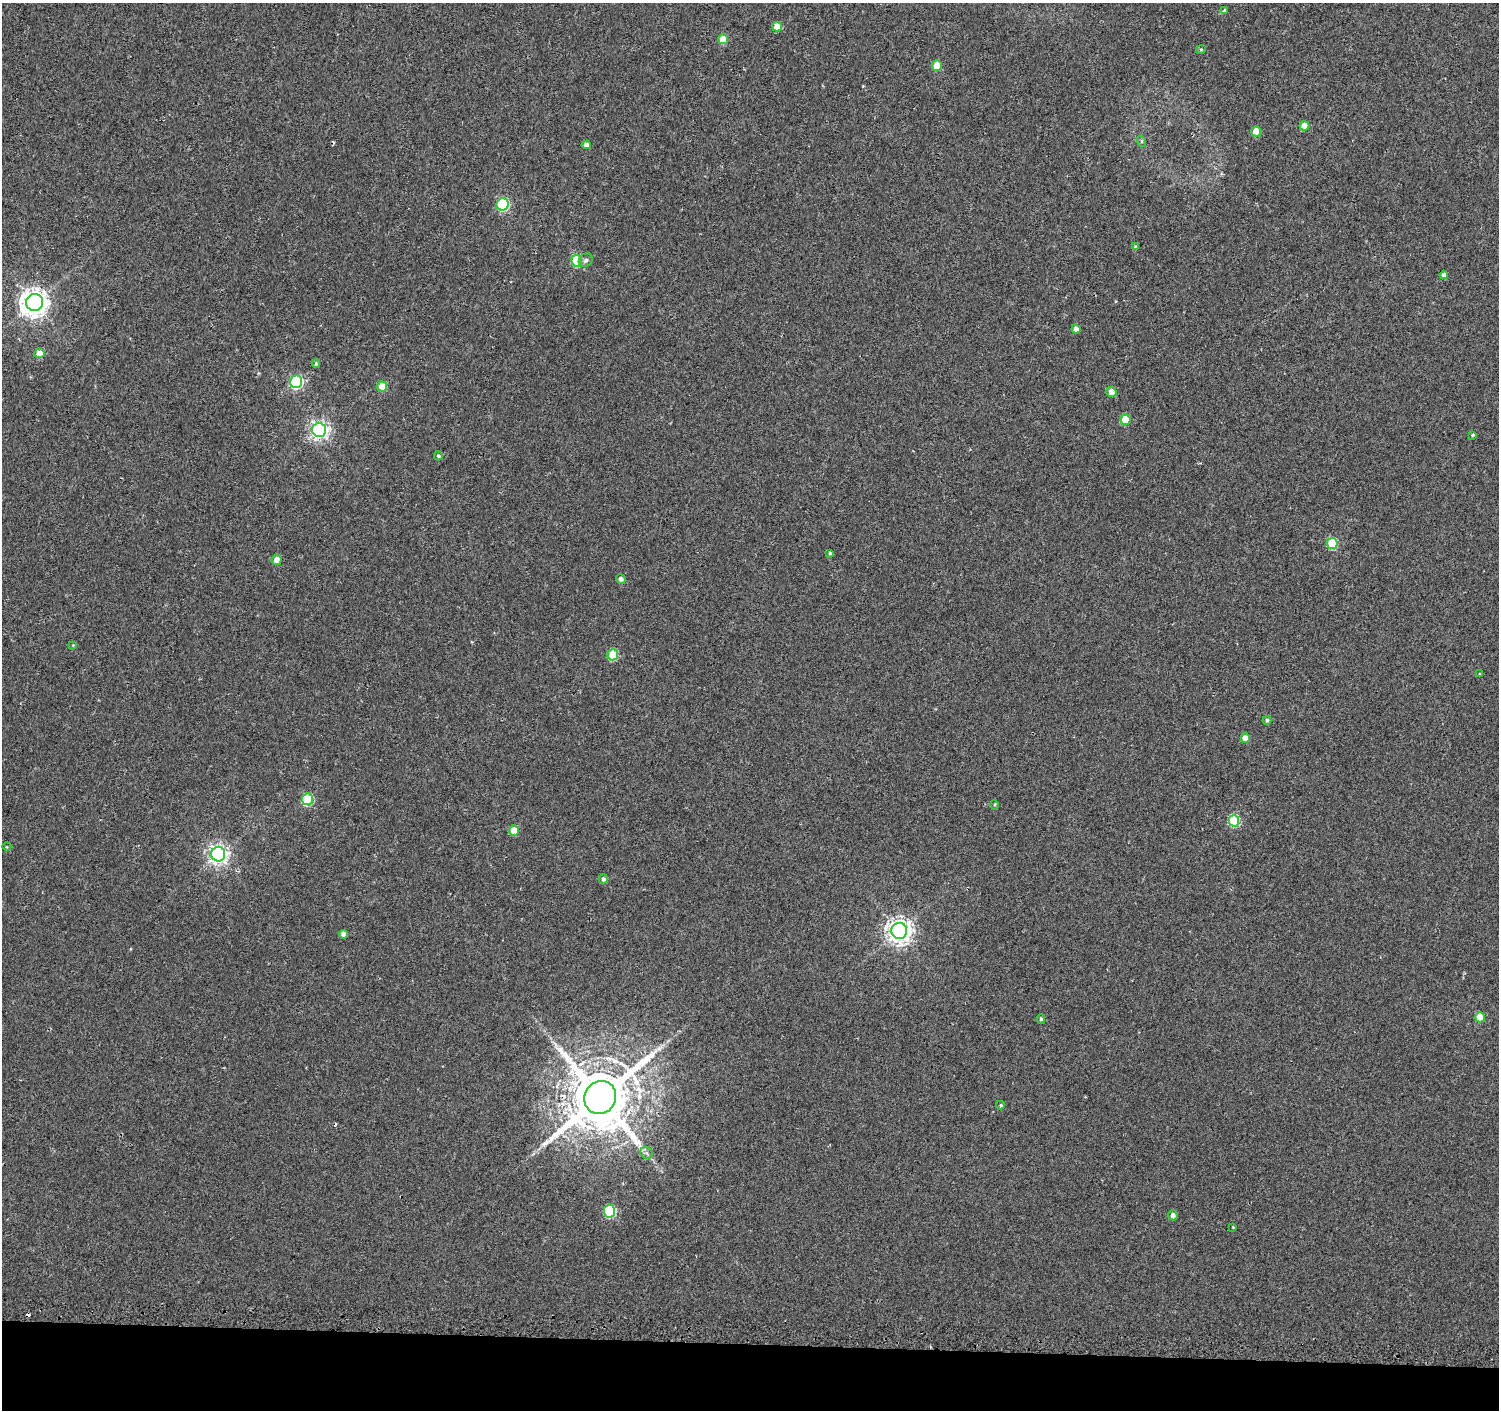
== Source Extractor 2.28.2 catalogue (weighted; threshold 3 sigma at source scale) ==
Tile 8 of 3 x 3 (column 2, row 3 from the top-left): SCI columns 1522-3018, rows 256-1663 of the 4549 x 4788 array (HDU 1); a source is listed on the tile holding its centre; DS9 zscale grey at full resolution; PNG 1501 x 1412 px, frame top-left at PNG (2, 3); each listed source drawn as its Kron ellipse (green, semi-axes under 4 px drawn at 4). Shown black and unused: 5% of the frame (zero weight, under 2 of 3 exposures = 3% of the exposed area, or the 3 px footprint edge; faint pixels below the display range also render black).
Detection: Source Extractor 2.28.2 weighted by HDU 2 'WHT'; one run over the whole footprint, this tile lists its part. Background 0.0015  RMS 0.0032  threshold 0.0144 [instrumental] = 3 sigma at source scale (4.5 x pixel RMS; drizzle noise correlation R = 1.50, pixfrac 1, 0.0396/0.0396 arcsec/px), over >= 5 px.
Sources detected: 54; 3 cosmic-ray / hot-pixel residue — neither listed nor drawn; the other 51 listed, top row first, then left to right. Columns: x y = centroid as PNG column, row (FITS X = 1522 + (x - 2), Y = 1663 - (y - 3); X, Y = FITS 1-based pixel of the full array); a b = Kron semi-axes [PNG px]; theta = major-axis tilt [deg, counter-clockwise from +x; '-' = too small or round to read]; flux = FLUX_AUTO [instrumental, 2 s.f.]
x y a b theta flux
1224 11 4 4 - 1.5
777 26 5 5 - 4.2
723 39 5 5 - 5.9
1201 49 5 4 - 0.39
937 65 5 5 - 5
1304 126 5 4 - 4.7
1256 131 5 5 - 6.2
1141 141 5 3 - 0.43
586 145 4 4 - 1.8
503 204 6 6 - 36
1136 247 4 4 - 0.82
586 260 7 6 - 1
577 261 6 5 - 19
1444 275 4 4 - 1.4
34 302 8 8 - 350
1076 329 4 4 - 1.5
39 353 5 5 - 5
316 364 4 3 - 0.53
296 382 6 6 - 44
382 386 5 5 - 8.9
1111 392 5 5 - 2.4
1126 420 5 5 - 10
319 430 7 7 - 120
1473 435 4 3 - 0.41
438 456 5 4 - 0.49
1332 543 5 5 - 17
830 553 4 3 - 0.5
277 560 5 5 - 2.6
621 579 5 4 - 1.1
73 645 4 4 - 0.27
613 655 5 5 - 15
1480 674 4 3 - 0.25
1267 720 4 4 - 0.75
1245 738 4 4 - 3.4
307 799 6 5 - 23
994 805 5 3 - 0.34
1234 821 5 5 - 21
514 831 5 5 - 5.8
7 847 4 3 - 0.24
218 854 7 7 - 150
603 879 5 4 - 0.7
899 931 8 8 - 250
343 934 4 4 - 1.8
1480 1017 5 5 - 7.4
1041 1019 5 4 - 0.5
600 1097 17 15 55 3000
1001 1105 4 4 - 0.36
646 1153 6 5 - 0.8
609 1211 6 5 - 29
1173 1215 5 4 - 1.3
1233 1227 3 3 - 0.23
Overlapping masked pixels (flux is a lower limit): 1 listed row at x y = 600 1097